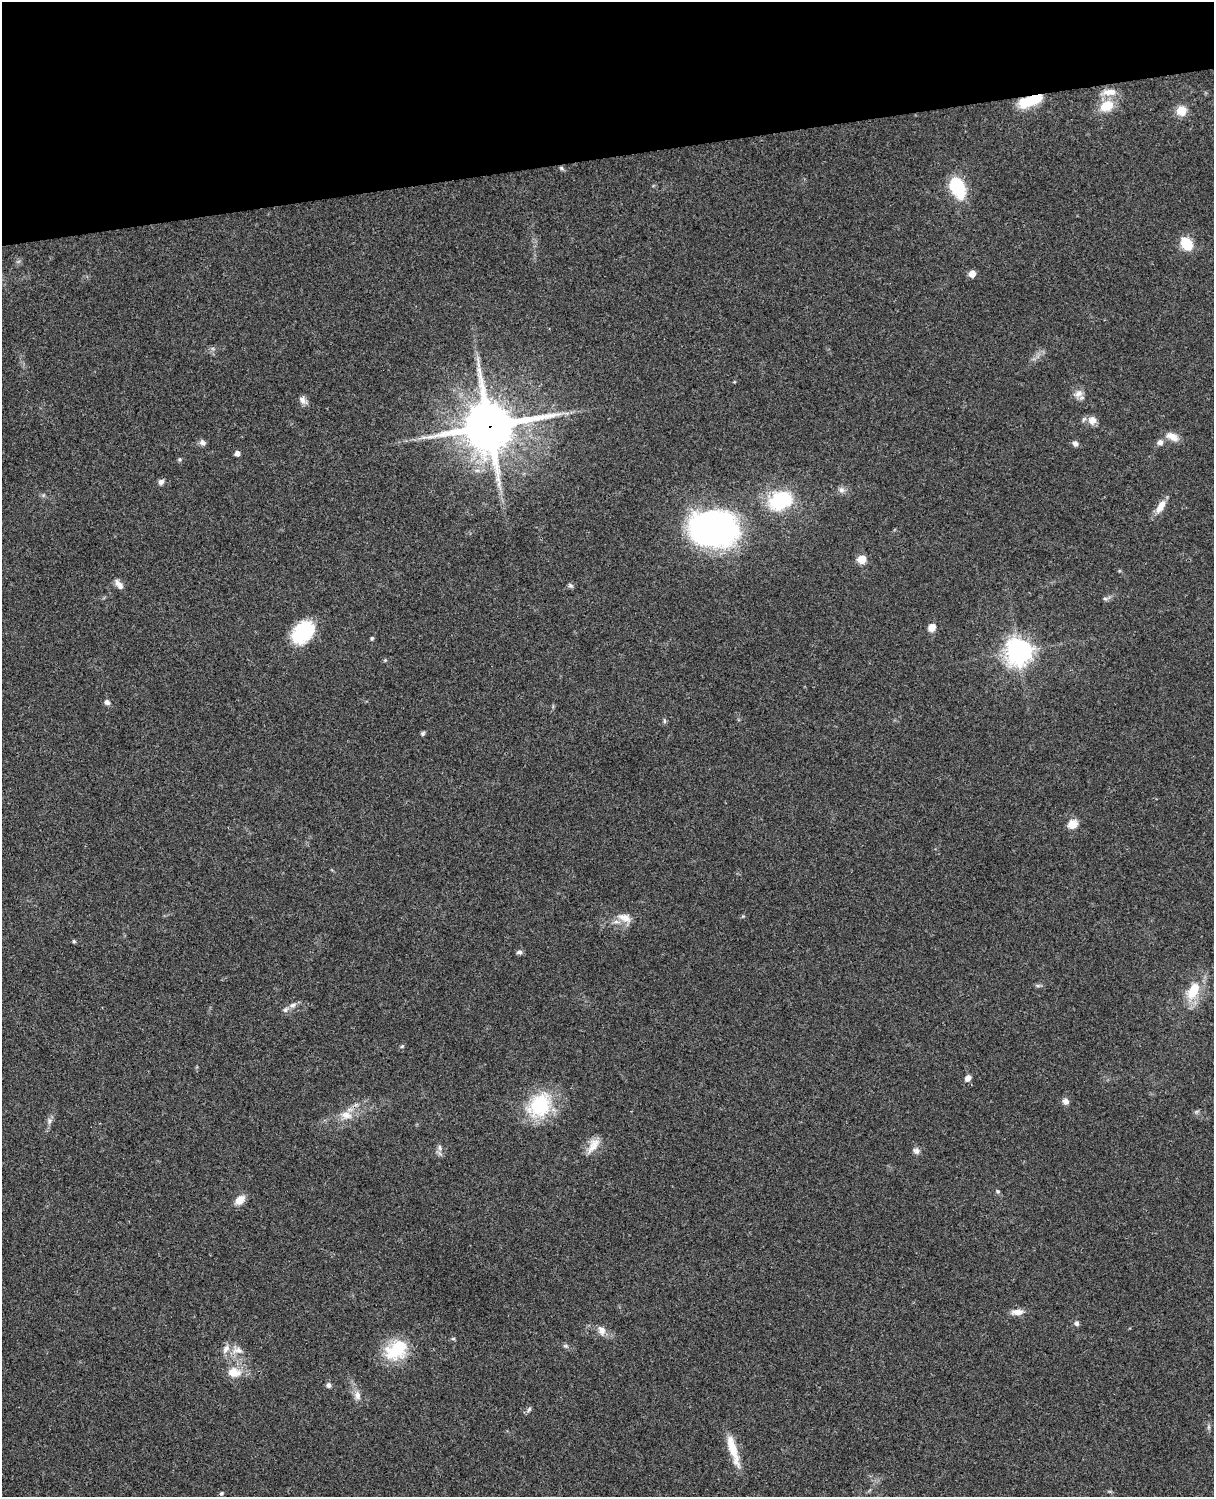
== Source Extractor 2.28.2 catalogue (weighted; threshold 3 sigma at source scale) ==
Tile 3 of 4 x 3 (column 3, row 1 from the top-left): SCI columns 2545-3756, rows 3269-4763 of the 5087 x 4929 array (HDU 1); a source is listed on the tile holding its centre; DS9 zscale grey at full resolution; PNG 1216 x 1499 px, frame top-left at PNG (2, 2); no overlay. Shown black and unused: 10% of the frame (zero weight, under 3 of 4 exposures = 6% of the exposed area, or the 3 px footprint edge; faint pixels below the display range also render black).
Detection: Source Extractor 2.28.2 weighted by HDU 2 'WHT'; one run over the whole footprint, this tile lists its part. Background 0.0756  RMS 0.0057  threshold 0.0257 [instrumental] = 3 sigma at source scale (4.5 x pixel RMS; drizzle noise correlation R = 1.50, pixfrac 1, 0.05/0.05 arcsec/px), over >= 5 px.
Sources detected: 68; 1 inside a brighter object's white glare — not listed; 2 inside a brighter listed object's ellipse — not listed separately; the other 65 listed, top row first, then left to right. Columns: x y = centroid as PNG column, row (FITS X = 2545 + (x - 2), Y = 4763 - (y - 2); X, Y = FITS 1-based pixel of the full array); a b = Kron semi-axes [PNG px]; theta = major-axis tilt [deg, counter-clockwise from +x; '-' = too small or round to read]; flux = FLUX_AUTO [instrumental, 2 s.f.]
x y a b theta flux
1109 92 20 9 4 5.8
1030 101 26 10 24 18
1107 106 16 11 26 12
1181 111 7 7 - 13
561 168 6 5 - 0.96
957 187 17 10 -64 38
1187 244 13 9 -52 15
972 274 5 5 - 7.4
1079 393 13 9 32 3.9
303 400 13 7 -47 2.7
1092 420 10 10 - 4.6
489 426 18 16 14 2800
1172 437 17 9 -23 5.3
202 442 9 7 -16 2
1160 442 7 7 - 2.4
1075 444 7 6 - 1.9
237 453 5 4 - 3
161 482 7 7 - 1.8
841 490 10 8 -14 2.3
781 500 22 16 29 41
1161 506 18 8 57 6.1
711 530 40 29 -2 210
862 559 5 5 - 16
119 584 13 6 -53 3.2
570 586 7 5 -38 1.1
1105 598 6 4 -2 1.1
932 627 7 6 - 6.3
303 632 26 18 46 32
372 638 4 4 - 0.74
1018 652 8 8 - 610
385 660 4 4 - 0.63
107 702 6 6 - 1.9
664 721 8 4 -82 0.92
423 733 6 5 - 1.1
1072 824 12 11 - 5.6
624 918 21 10 -21 6.4
74 941 5 4 - 0.83
519 952 7 5 4 1.6
1194 990 25 13 61 15
293 1005 10 6 28 2.3
402 1046 6 4 42 0.79
968 1078 7 6 - 3.2
1065 1101 8 7 - 2.8
540 1105 35 27 50 33
346 1115 17 11 -11 6.7
49 1121 9 6 90 1.9
593 1145 24 10 57 6.5
440 1148 9 6 -73 1.8
916 1151 10 8 -28 2
998 1191 6 4 -68 0.9
240 1200 12 8 43 5.9
1017 1312 16 7 3 4.2
1076 1323 5 5 - 1.8
602 1330 13 9 -60 3.8
453 1339 6 4 1 0.74
566 1346 7 5 -10 1.1
238 1350 16 9 1 4.7
396 1350 30 22 35 25
234 1372 17 13 -4 9
329 1385 6 6 - 1.7
357 1395 12 8 -82 3.6
529 1409 8 5 55 1.2
1208 1427 7 4 -90 1.1
733 1450 40 8 -73 13
221 1493 6 4 43 0.79
Overlapping masked pixels (flux is a lower limit): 2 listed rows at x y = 1030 101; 489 426